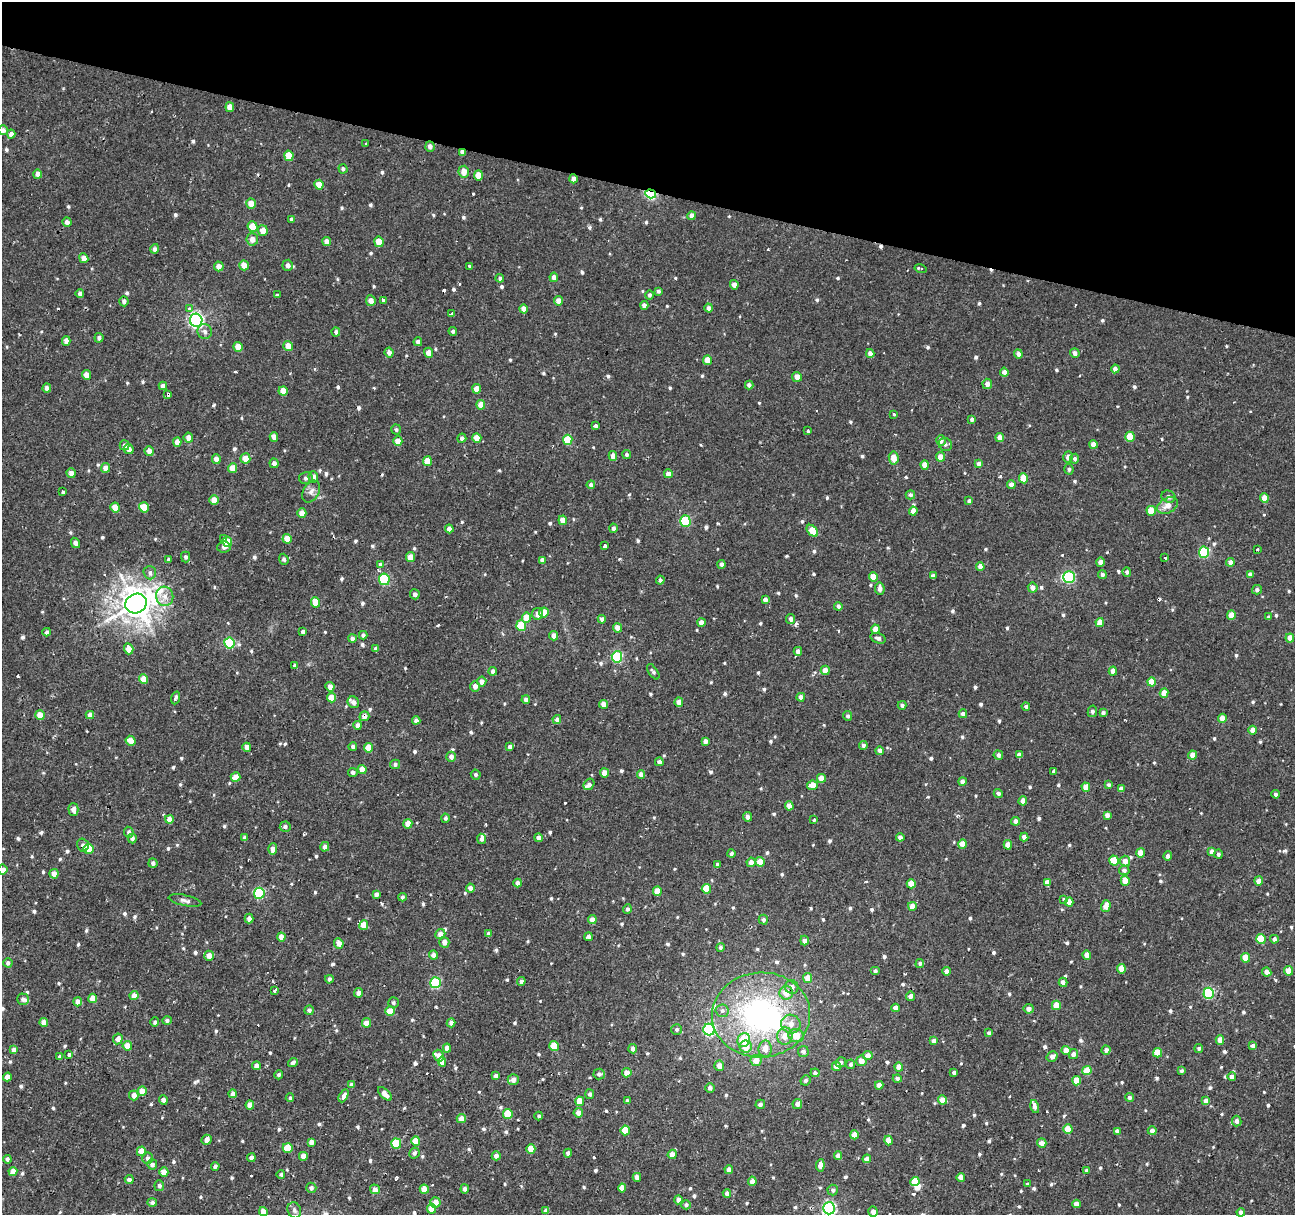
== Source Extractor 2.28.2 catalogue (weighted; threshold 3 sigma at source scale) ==
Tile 2 of 4 x 4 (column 2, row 1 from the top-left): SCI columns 1296-2588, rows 3921-5133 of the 5190 x 5408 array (HDU 1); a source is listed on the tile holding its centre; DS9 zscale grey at full resolution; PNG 1297 x 1217 px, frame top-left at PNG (2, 2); each listed source drawn as its Kron ellipse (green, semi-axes under 4 px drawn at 4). Shown black and unused: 16% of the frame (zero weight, under 2 of 3 exposures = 3% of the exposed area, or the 3 px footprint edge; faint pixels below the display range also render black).
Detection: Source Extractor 2.28.2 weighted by HDU 2 'WHT'; one run over the whole footprint, this tile lists its part. Background 9.43e-04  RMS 0.0022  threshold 0.00981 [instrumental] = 3 sigma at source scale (4.5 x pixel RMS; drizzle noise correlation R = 1.50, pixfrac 1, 0.0396/0.0396 arcsec/px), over >= 5 px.
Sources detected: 845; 4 inside a brighter object's white glare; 22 cosmic-ray / hot-pixel residue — neither listed nor drawn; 5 inside a brighter listed object's ellipse — not listed separately; of the other 814, all 500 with FLUX_AUTO >= 0.474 (the completeness limit of this list) listed and drawn (314 fainter detections not listed), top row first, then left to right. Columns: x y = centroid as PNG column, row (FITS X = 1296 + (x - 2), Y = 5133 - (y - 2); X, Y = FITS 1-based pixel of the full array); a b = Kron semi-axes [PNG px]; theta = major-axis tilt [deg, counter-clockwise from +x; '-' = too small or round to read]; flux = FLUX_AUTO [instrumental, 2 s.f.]
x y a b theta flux
230 107 5 4 - 1.9
3 130 5 4 - 0.76
11 134 4 4 - 1.2
366 144 3 3 - 0.72
430 146 5 4 - 1
462 152 4 4 - 0.88
289 156 5 4 - 4
343 169 5 4 - 0.48
464 172 6 5 - 2
38 174 4 4 - 1.3
478 175 5 4 - 2.8
573 179 4 4 - 1.3
319 185 5 4 - 2.7
651 194 5 4 - 26
251 204 5 5 - 2.5
692 216 4 4 - 1.2
291 219 3 3 - 8.1
67 222 4 4 - 0.78
253 227 5 5 - 4.5
263 231 5 5 - 2
252 239 6 6 - 1.6
327 242 4 4 - 1.3
379 242 5 4 - 3.7
155 249 5 4 - 0.62
84 258 5 4 - 1.4
244 265 5 4 - 2.3
288 265 5 5 - 1.1
219 266 5 4 - 1.4
470 266 3 3 - 1.3
920 269 6 3 -14 0.54
554 277 5 4 - 0.96
500 278 4 4 - 0.63
734 285 4 4 - 1.1
658 291 4 3 - 0.51
80 294 4 4 - 0.86
277 295 4 3 - 0.85
649 295 4 4 - 0.51
383 300 3 3 - 1.6
124 301 5 4 - 0.74
371 301 5 5 - 1.2
559 301 4 4 - 1.6
644 305 4 4 - 1.1
709 308 4 4 - 0.84
189 309 3 3 - 1.5
523 309 4 4 - 1.6
451 314 3 3 - 16
196 320 6 6 - 52
453 331 4 4 - 0.49
205 332 7 7 - 0.74
336 332 4 4 - 0.55
99 338 5 4 - 0.61
66 341 5 4 - 1.2
418 342 4 4 - 0.76
288 346 5 4 - 2
238 347 5 4 - 2.4
389 353 5 4 - 1.1
429 353 5 4 - 1.9
870 353 4 4 - 1.2
1075 353 5 4 - 1.1
1018 354 4 4 - 1.1
707 360 5 4 - 2.7
1115 369 4 4 - 1.1
1004 372 4 4 - 1.1
86 375 5 4 - 1.7
797 377 5 5 - 1.6
987 384 5 4 - 1.4
749 385 4 4 - 0.83
163 386 4 4 - 1
47 388 4 4 - 0.92
477 389 5 4 - 2.4
283 391 4 4 - 2.6
168 395 4 3 - 6.7
481 405 5 4 - 2.3
894 414 3 3 - 0.97
972 419 4 3 - 0.56
596 426 4 3 - 1.6
396 430 5 5 - 0.48
808 431 3 3 - 1.8
274 437 5 4 - 1.5
1130 437 5 4 - 4.3
188 438 5 4 - 1.4
462 438 4 4 - 0.72
477 438 5 4 - 2.7
1000 438 4 4 - 1.9
568 440 5 5 - 6.7
398 441 5 4 - 2.3
941 441 5 5 - 1.2
177 442 4 4 - 1.4
945 444 7 6 - 0.59
1093 444 4 4 - 1.8
124 445 5 5 - 0.92
129 449 5 5 - 1.1
149 451 5 4 - 1.2
626 454 4 4 - 0.51
613 456 5 4 - 1.5
940 457 4 4 - 2.3
1068 457 5 4 - 1.2
245 458 5 5 - 2.4
894 458 6 5 - 2.2
216 459 5 4 - 1.2
1075 459 5 4 - 0.58
427 461 5 4 - 2.9
274 463 5 4 - 0.85
979 464 4 4 - 1.1
925 465 5 4 - 2
105 468 5 4 - 1.5
232 468 5 4 - 2.8
1069 469 5 4 - 0.49
71 473 5 4 - 1.3
668 474 4 4 - 1.4
313 477 5 5 - 1.3
306 478 7 6 - 0.53
1024 478 5 4 - 4.1
1011 484 4 4 - 1.1
591 485 4 4 - 0.8
63 492 3 3 - 0.77
311 492 12 8 59 1.1
910 495 4 4 - 0.57
1168 497 7 6 - 0.71
1264 498 5 4 - 2.3
214 500 4 4 - 2.1
969 501 4 4 - 0.61
1168 506 11 7 27 1.9
115 507 5 4 - 3.1
144 507 5 5 - 4.1
913 511 4 4 - 1.4
1151 511 5 4 - 3.6
302 513 5 4 - 2.4
563 520 5 4 - 2.1
685 521 5 5 - 15
613 528 4 4 - 0.63
449 529 4 4 - 1.2
812 531 7 4 -48 3.8
223 539 4 3 - 1.1
287 539 5 4 - 2.9
227 542 5 4 - 3.8
75 543 5 4 - 1
605 546 3 3 - 0.94
224 547 6 5 - 0.86
1257 549 3 3 - 0.78
1204 552 5 5 - 17
186 557 5 4 - 0.53
410 557 5 4 - 2.2
1165 558 3 3 - 1.3
169 559 3 3 - 3.5
284 559 5 4 - 0.51
542 560 4 4 - 0.78
1100 562 4 4 - 1.2
1230 562 4 4 - 1.1
380 564 4 3 - 1.2
722 564 4 4 - 0.84
980 567 4 4 - 1.5
1127 572 4 4 - 0.65
150 573 6 6 - 0.66
1250 574 4 4 - 0.75
1102 575 4 4 - 0.65
933 576 4 4 - 0.94
873 577 5 4 - 2.8
1069 577 5 5 - 21
384 579 6 5 - 16
660 580 4 4 - 0.65
1033 588 5 5 - 1.1
880 589 6 4 -83 0.98
1257 590 5 5 - 0.54
415 594 5 5 - 0.69
165 596 10 8 -73 1.7
765 600 4 4 - 1
315 602 5 4 - 3.7
136 603 11 9 28 310
838 606 4 4 - 0.67
544 612 5 5 - 2.8
538 614 6 5 - 1.3
1231 615 4 4 - 2.4
1269 617 4 3 - 0.5
527 618 5 4 - 3.2
602 619 4 4 - 0.81
791 619 5 4 - 0.89
701 623 4 4 - 1.3
1100 623 4 4 - 3
521 625 5 5 - 6.3
617 628 4 4 - 1.6
875 629 4 4 - 2.3
47 632 4 4 - 0.51
303 632 4 3 - 0.64
363 635 4 4 - 0.65
553 636 4 4 - 1.2
352 638 4 4 - 0.75
878 638 8 5 -18 0.75
1290 638 4 4 - 2.1
229 643 5 5 - 14
129 649 5 4 - 2
376 649 4 4 - 0.86
798 651 4 4 - 1.3
617 657 5 5 - 18
295 665 3 3 - 3.5
825 670 4 4 - 1.7
493 671 4 3 - 0.74
1113 671 4 4 - 1.7
653 672 9 4 -55 0.49
144 679 5 4 - 2.8
482 682 5 4 - 1.4
1152 682 4 4 - 3
475 686 5 5 - 1.1
330 687 4 4 - 1.1
1164 693 5 4 - 2.6
801 697 4 4 - 1.2
175 698 6 3 70 0.55
331 698 4 4 - 2.5
526 700 4 4 - 0.94
353 702 6 5 - 1.2
679 702 4 4 - 1.7
604 704 4 4 - 1.5
902 705 4 4 - 0.55
1026 706 4 4 - 0.53
1092 711 6 4 79 0.66
1103 713 4 4 - 0.5
963 714 4 4 - 1.2
40 715 5 4 - 2.6
90 715 4 4 - 1
364 716 5 4 - 1.4
848 716 5 4 - 0.49
1222 718 4 4 - 1.7
416 720 4 4 - 0.72
557 720 4 4 - 0.8
358 725 4 4 - 1.1
1253 730 4 4 - 1.9
131 741 5 4 - 1.9
705 741 4 4 - 0.72
863 745 4 4 - 0.59
247 747 4 4 - 1.3
353 747 4 4 - 0.7
510 747 4 4 - 0.84
368 748 5 4 - 3
880 751 4 4 - 1.1
998 755 5 4 - 0.76
1019 755 4 3 - 0.81
1193 755 4 4 - 1.9
451 757 5 4 - 0.87
659 762 4 4 - 0.79
395 764 5 5 - 0.49
362 769 4 4 - 1.9
1053 771 3 3 - 1.8
353 773 5 4 - 0.68
604 773 4 4 - 2.1
476 774 5 4 - 0.5
641 774 4 4 - 1.2
236 777 5 4 - 2.4
821 778 4 4 - 2.2
962 781 4 4 - 0.93
589 784 6 5 - 0.68
812 785 5 4 - 2.6
1109 785 4 4 - 0.51
1086 787 4 4 - 2.7
1121 789 4 4 - 1.1
998 794 5 4 - 0.78
1275 794 4 4 - 0.64
1023 801 4 4 - 1.7
789 806 4 4 - 1.8
73 809 6 5 - 1.1
1107 815 4 4 - 0.96
748 817 5 4 - 0.9
445 818 4 4 - 0.5
169 819 4 4 - 2
814 820 4 3 - 0.94
1016 821 4 4 - 1.1
408 824 5 4 - 2.8
285 827 5 5 - 0.59
129 832 5 5 - 0.69
900 837 4 4 - 1
1024 837 4 4 - 1.3
132 838 5 4 - 0.74
244 838 4 3 - 0.66
538 838 4 4 - 0.98
482 839 5 4 - 0.69
962 844 4 4 - 2.6
83 845 6 5 - 0.68
1008 845 5 4 - 1.9
325 847 5 4 - 0.79
89 849 5 5 - 5.8
273 849 6 4 88 1.3
1212 852 4 4 - 1.1
1140 853 5 4 - 2.6
731 854 4 4 - 0.57
1218 854 4 4 - 0.49
1168 856 4 4 - 0.81
1114 861 5 4 - 4.5
1125 861 5 5 - 1.6
751 862 4 4 - 1.2
760 862 5 4 - 2.6
153 863 5 4 - 0.75
717 865 4 3 - 0.53
3 870 5 5 - 1.5
1124 870 5 5 - 0.69
54 874 5 4 - 1.5
1125 881 5 4 - 2.5
1259 881 4 4 - 1.4
1047 882 4 4 - 1.7
518 883 4 4 - 1
911 884 4 4 - 2.5
470 888 4 4 - 1
706 889 5 4 - 4.4
657 891 5 4 - 2.6
259 893 5 5 - 17
376 894 4 4 - 0.91
402 897 4 4 - 0.5
1064 899 3 3 - 1.3
185 900 16 5 -11 0.88
1069 902 4 4 - 2.2
912 906 4 4 - 2.2
1106 906 6 4 72 1.9
627 909 4 4 - 0.51
249 919 5 4 - 1
592 919 4 4 - 1.6
763 920 5 4 - 0.62
364 925 5 4 - 2.8
440 934 5 5 - 1.5
488 934 4 3 - 0.83
281 937 4 4 - 1.5
588 937 4 4 - 0.73
1261 939 5 4 - 5.7
1274 939 4 4 - 0.81
804 940 5 4 - 0.89
444 942 5 5 - 1.4
339 943 5 4 - 1.6
720 947 4 4 - 0.52
433 955 4 4 - 1.4
1087 955 4 4 - 2
209 956 5 4 - 1.7
1245 958 4 4 - 3.2
8 963 4 4 - 0.73
920 963 4 4 - 0.48
1121 969 4 4 - 2.7
875 971 5 4 - 0.5
946 971 4 4 - 1.3
1289 971 4 4 - 2.7
1267 972 5 4 - 1.3
808 978 5 4 - 2.3
329 979 4 3 - 0.56
521 981 4 4 - 0.67
1063 982 5 4 - 1.1
436 983 5 5 - 16
792 987 7 6 - 1.2
275 990 3 3 - 0.49
359 993 5 4 - 1.1
786 993 7 6 - 2.6
1209 993 5 5 - 17
134 995 5 4 - 1.5
910 996 4 4 - 0.97
93 998 5 4 - 3
23 999 6 5 - 0.69
78 1002 4 4 - 1.7
393 1003 5 5 - 0.49
1056 1005 5 4 - 3
895 1008 4 4 - 1.5
1029 1009 5 5 - 1.2
309 1010 5 4 - 0.62
390 1011 5 5 - 2.6
722 1011 6 6 - 0.87
761 1015 49 42 4 54
167 1020 4 4 - 0.51
44 1022 4 4 - 1.6
155 1022 4 4 - 0.48
366 1023 5 4 - 1.7
451 1023 4 4 - 0.87
791 1024 10 9 - 1.9
677 1029 5 5 - 0.59
709 1030 6 5 - 22
989 1033 4 3 - 0.52
785 1036 9 7 83 2.1
796 1036 8 6 -18 2.9
118 1039 5 4 - 1.2
744 1040 7 6 - 6.3
1220 1040 4 4 - 1.9
934 1041 4 4 - 1
127 1046 5 4 - 2.4
554 1046 5 4 - 5.4
1253 1046 4 4 - 1.3
746 1047 6 6 - 2.8
447 1048 4 4 - 1.6
1199 1048 4 4 - 0.48
633 1049 4 4 - 0.96
765 1049 8 6 89 2.1
14 1050 4 4 - 1.1
1066 1050 4 4 - 2.3
1106 1050 4 4 - 0.97
803 1051 5 5 - 0.74
1158 1053 4 4 - 3.9
1073 1054 5 5 - 1.1
69 1055 4 3 - 0.89
868 1055 5 4 - 1.6
439 1056 6 5 - 1.5
60 1057 4 3 - 0.65
1052 1057 6 5 - 0.96
756 1060 5 5 - 2.1
861 1061 5 5 - 1.8
293 1062 5 4 - 0.59
442 1062 5 4 - 1.7
841 1062 5 4 - 0.63
851 1064 5 4 - 0.56
256 1066 4 4 - 1.1
719 1066 5 5 - 1.5
836 1066 4 4 - 1.6
899 1067 4 4 - 2.3
1087 1070 4 4 - 3.4
1181 1071 4 3 - 0.49
627 1073 4 4 - 1.7
815 1073 4 4 - 0.64
954 1073 3 3 - 0.6
599 1074 6 5 - 0.79
279 1075 4 4 - 0.48
495 1076 4 3 - 0.66
7 1077 4 4 - 1.7
1232 1077 4 4 - 0.84
897 1079 4 4 - 0.72
513 1080 5 5 - 1.2
805 1080 5 5 - 0.57
1077 1081 5 4 - 3.4
351 1085 4 4 - 0.72
879 1085 4 4 - 1.9
710 1088 5 4 - 0.75
142 1091 5 4 - 2.2
233 1094 4 4 - 1.4
385 1094 9 4 -44 1.5
590 1094 5 4 - 0.69
134 1095 5 5 - 1.3
344 1096 7 4 61 1.8
1129 1097 4 4 - 0.64
290 1098 4 4 - 0.47
163 1100 4 4 - 1.1
942 1100 5 4 - 2.1
580 1101 5 4 - 3
627 1101 4 3 - 0.51
1206 1101 4 4 - 1.6
760 1104 5 4 - 0.74
797 1104 5 5 - 1.1
250 1105 4 4 - 2
1035 1106 6 4 -76 0.9
578 1113 5 4 - 1.4
508 1114 5 4 - 4.8
539 1116 4 4 - 0.54
461 1118 4 4 - 1.9
1237 1121 5 4 - 0.95
1068 1129 5 4 - 4.3
625 1130 5 4 - 4.2
1117 1131 4 4 - 0.95
1152 1131 4 4 - 1.3
854 1135 4 4 - 2.2
207 1140 5 5 - 1.2
416 1141 5 4 - 3.1
888 1141 5 4 - 2.8
311 1142 4 4 - 1.1
1042 1143 5 4 - 1.7
396 1144 5 5 - 7.9
288 1148 5 5 - 4.3
531 1149 5 4 - 2.9
141 1151 5 4 - 2.5
414 1153 6 5 - 0.67
568 1153 4 4 - 0.88
672 1154 5 4 - 1.5
838 1155 4 4 - 1.2
303 1156 4 4 - 1.5
496 1156 4 4 - 1
148 1158 6 5 - 0.96
251 1158 4 4 - 0.94
7 1159 4 4 - 0.54
867 1159 4 4 - 1.7
152 1164 5 5 - 0.86
820 1165 6 4 84 1.4
215 1166 4 4 - 0.62
729 1169 4 4 - 1.1
1087 1170 4 4 - 0.57
13 1171 4 4 - 1.9
164 1172 4 4 - 2.4
281 1174 4 4 - 0.47
637 1177 4 4 - 1.6
961 1177 4 4 - 1.8
129 1180 4 4 - 0.75
752 1181 4 4 - 1.3
915 1181 4 4 - 4
1027 1184 3 3 - 1.3
159 1186 5 5 - 0.69
311 1188 5 5 - 0.61
622 1188 4 4 - 2.8
375 1189 5 4 - 1.2
424 1189 4 4 - 2.6
465 1189 4 4 - 1
833 1190 5 5 - 0.57
727 1193 4 4 - 1.1
678 1200 4 4 - 0.98
435 1202 5 5 - 1.7
152 1203 5 4 - 0.71
1076 1204 4 4 - 1.5
686 1205 4 4 - 0.54
829 1208 6 6 - 36
431 1209 5 4 - 2.9
294 1210 8 6 -66 0.8
546 1211 4 3 - 0.73
263 1212 5 4 - 1.8
873 1212 5 4 - 1.2
1241 1212 4 4 - 0.91
Overlapping masked pixels (flux is a lower limit): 12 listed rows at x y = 430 146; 462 152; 573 179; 651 194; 291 219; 168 395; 364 716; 83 845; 792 987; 761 1015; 1220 1040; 435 1202
Isophote crosses this tile's border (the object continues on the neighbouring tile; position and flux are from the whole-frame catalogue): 5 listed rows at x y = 3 130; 3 870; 829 1208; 263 1212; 873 1212